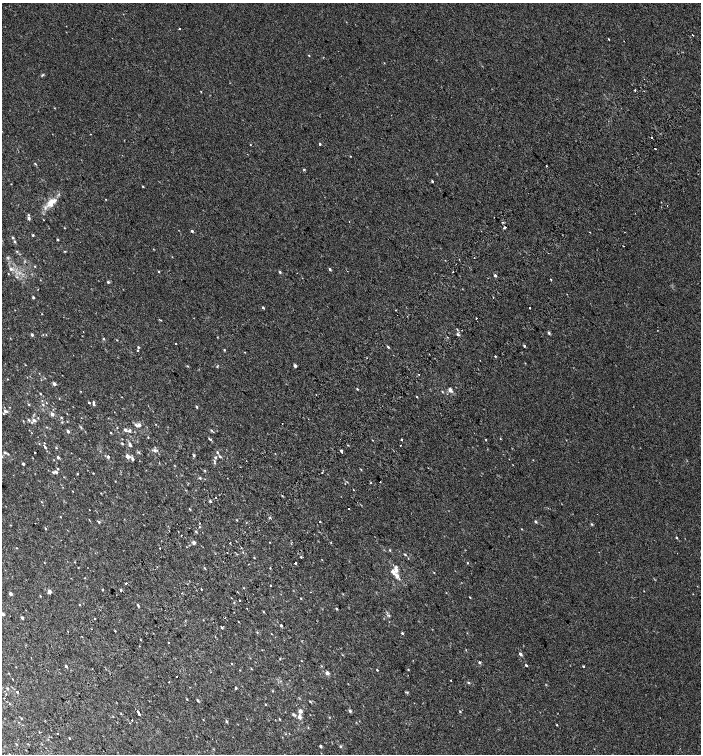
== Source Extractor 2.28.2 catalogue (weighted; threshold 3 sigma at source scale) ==
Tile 7 of 4 x 4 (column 3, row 2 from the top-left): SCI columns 3052-4448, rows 3109-4612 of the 6168 x 6210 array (HDU 1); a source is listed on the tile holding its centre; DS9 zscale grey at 2 x 2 block average (1 PNG px = mean of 2 x 2 image px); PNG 703 x 756 px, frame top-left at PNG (2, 3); no overlay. Shown black and unused: <1% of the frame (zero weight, under 2 of 3 exposures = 6% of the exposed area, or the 3 px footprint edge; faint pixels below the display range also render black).
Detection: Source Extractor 2.28.2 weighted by HDU 2 'WHT'; one run over the whole footprint, this tile lists its part. Background 0.00654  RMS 0.006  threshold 0.0268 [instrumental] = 3 sigma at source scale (4.5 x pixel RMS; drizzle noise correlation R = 1.50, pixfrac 1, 0.0396/0.0396 arcsec/px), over >= 5 px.
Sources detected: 285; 1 too faint to see at this stretch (2 x 2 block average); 9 cosmic-ray / hot-pixel residue — not listed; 5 inside a brighter listed object's ellipse — not listed separately; the other 270 listed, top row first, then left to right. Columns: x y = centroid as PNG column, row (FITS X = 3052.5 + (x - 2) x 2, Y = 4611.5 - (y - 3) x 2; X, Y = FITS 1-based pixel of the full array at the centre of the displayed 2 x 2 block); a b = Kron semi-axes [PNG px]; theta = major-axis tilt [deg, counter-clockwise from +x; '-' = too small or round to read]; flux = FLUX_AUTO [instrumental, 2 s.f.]
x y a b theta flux
179 29 2 2 - 1.2
692 35 2 2 - 3.9
609 39 2 2 - 0.81
309 55 3 2 - 0.82
42 75 4 3 - 1.3
635 90 2 2 - 1.2
201 92 2 2 - 0.57
54 108 2 2 - 0.64
90 134 2 2 - 0.45
652 137 2 2 - 3
320 144 2 2 - 2.6
250 145 2 2 - 0.63
655 149 2 2 - 4.8
350 156 2 2 - 0.62
35 163 4 2 - 0.95
546 166 2 2 - 0.85
304 170 2 2 - 4.6
432 181 3 2 - 1.5
143 186 2 2 - 0.94
105 199 2 2 - 0.61
51 202 17 7 39 15
28 215 3 3 - 1.1
29 218 2 2 - 3.6
503 222 3 2 - 1.5
504 227 2 2 - 5.2
64 228 3 2 - 0.55
192 231 3 3 - 2
590 232 2 2 - 1.7
33 235 2 2 - 1.7
13 237 3 3 - 1.6
58 240 2 2 - 1.8
14 241 3 3 - 1.8
623 246 2 2 - 0.91
65 251 3 2 - 0.8
172 257 3 2 - 0.52
474 258 2 2 - 0.49
445 260 2 2 - 0.44
35 266 3 2 - 0.64
11 269 4 4 - 2.9
330 269 3 2 - 1.9
158 271 2 2 - 1.1
280 272 3 2 - 1.8
453 272 2 2 - 1.6
8 274 2 2 - 0.66
495 275 2 2 - 2.6
551 279 2 2 - 0.85
108 282 3 3 - 1.9
33 297 2 2 - 2
493 297 2 2 - 0.66
263 307 3 2 - 1.9
529 308 2 2 - 5.9
396 310 2 2 - 1
42 314 2 2 - 0.42
457 329 3 2 - 0.81
549 333 3 3 - 2.6
458 334 4 3 - 2
32 335 2 2 - 3.5
46 335 2 2 - 0.52
217 337 3 2 - 0.59
104 339 3 2 - 1.4
117 340 2 2 - 0.66
176 343 2 2 - 0.82
524 346 3 2 - 1.7
138 347 3 2 - 1.3
388 347 3 2 - 1.4
137 350 2 2 - 1.8
224 350 3 2 - 1.1
245 352 2 2 - 0.54
495 356 2 2 - 2.2
188 366 3 3 - 0.93
217 366 4 2 - 0.94
295 366 2 2 - 4.6
45 378 3 2 - 0.59
7 379 2 2 - 0.53
54 384 2 2 - 6.5
357 389 3 2 - 1
450 390 6 4 -63 4.4
442 392 3 2 - 0.89
41 394 2 2 - 0.82
417 397 2 2 - 0.88
59 398 3 2 - 0.55
89 402 2 2 - 1.6
46 403 3 2 - 0.68
29 404 3 2 - 0.72
43 404 3 3 - 1.3
94 404 3 3 - 2.3
9 407 3 2 - 0.5
196 407 2 2 - 2.2
5 411 4 3 - 3.9
3 413 2 2 - 1.1
52 414 4 3 - 3.6
61 417 4 2 - 0.94
38 418 2 2 - 0.71
29 420 4 3 - 1.7
34 420 5 4 - 3.8
67 421 3 2 - 0.45
156 424 3 2 - 0.48
136 425 5 3 - 3
46 427 3 2 - 0.82
117 427 2 2 - 0.69
125 430 3 2 - 3.6
68 431 2 2 - 4.5
129 431 6 4 76 2.3
212 431 3 2 - 1.1
111 433 3 2 - 0.75
148 437 3 2 - 0.76
209 439 5 2 - 1.5
500 439 2 2 - 0.63
372 440 2 2 - 0.52
402 440 2 2 - 6
486 440 2 2 - 0.99
122 443 3 2 - 1.2
39 444 2 2 - 0.55
130 445 5 3 - 3.5
400 445 2 2 - 0.62
45 447 5 2 - 2.3
56 448 3 2 - 1.2
155 450 4 3 - 3.4
341 451 2 2 - 4.5
5 452 3 3 - 1.8
35 452 2 2 - 5.1
139 452 4 3 - 1.5
217 452 4 3 - 1.4
275 453 2 2 - 0.4
8 454 3 2 - 1.1
194 455 3 3 - 1.9
108 456 3 2 - 2.7
127 456 3 2 - 9.1
2 457 3 3 - 1.3
58 457 2 2 - 3.1
215 457 4 3 - 2
220 457 4 3 - 1.6
132 459 3 3 - 3.4
214 463 3 3 - 0.98
23 464 2 2 - 3.1
174 465 2 2 - 0.64
57 469 3 2 - 1.1
361 469 3 2 - 0.8
205 470 3 2 - 1
56 472 3 3 - 2.5
93 473 2 2 - 0.67
322 473 2 2 - 0.84
77 474 3 2 - 0.81
200 478 3 3 - 1.2
115 481 2 2 - 0.58
347 482 3 2 - 0.84
380 482 2 2 - 0.45
353 489 2 2 - 4.8
73 491 2 2 - 0.55
282 496 3 2 - 0.79
210 501 2 2 - 2.1
41 502 3 2 - 0.56
348 508 2 2 - 0.63
189 509 3 2 - 0.96
89 510 2 2 - 0.56
60 517 2 2 - 0.69
270 518 3 3 - 1.2
237 520 3 2 - 0.86
99 522 4 2 - 1.6
320 522 2 2 - 1.9
536 522 3 2 - 2.5
592 524 3 3 - 1.4
10 525 2 2 - 0.57
199 527 2 2 - 0.66
45 528 3 2 - 0.83
522 529 3 2 - 0.66
196 531 3 2 - 1.4
676 537 3 2 - 1.3
331 542 2 2 - 1.1
194 543 2 2 - 5.5
17 548 2 2 - 0.46
160 548 2 2 - 2.2
390 550 3 2 - 0.97
243 552 3 2 - 1
405 554 3 2 - 1.3
301 557 2 2 - 1.4
254 558 2 2 - 0.81
44 562 2 2 - 0.57
295 563 2 2 - 7.3
467 563 3 2 - 0.85
205 568 3 2 - 0.92
270 568 2 2 - 0.85
396 569 10 4 -88 6.9
393 571 3 2 - 7.2
126 583 2 2 - 27
270 585 2 2 - 1
244 588 3 2 - 0.6
201 589 2 2 - 3.6
103 590 2 2 - 0.99
120 590 2 2 - 18
49 591 2 2 - 11
237 591 2 2 - 0.76
644 591 3 2 - 0.43
310 592 2 2 - 0.42
182 593 2 2 - 0.63
10 594 2 2 - 5
343 594 3 2 - 0.7
693 594 2 2 - 0.42
40 596 3 2 - 0.78
470 597 3 2 - 0.77
301 598 2 2 - 0.88
234 602 2 2 - 1.8
138 605 4 2 - 1.5
336 609 3 2 - 1.6
264 612 3 2 - 0.93
3 614 2 2 - 4.3
389 615 3 3 - 1.5
22 618 2 2 - 3.7
94 618 2 2 - 11
281 625 2 2 - 3.2
221 627 3 2 - 1.4
91 629 2 2 - 0.6
115 631 2 2 - 0.82
257 632 3 2 - 0.91
402 633 3 2 - 1.6
271 634 2 2 - 0.45
168 643 2 2 - 1
139 646 2 2 - 1.5
466 650 3 2 - 0.6
521 654 3 2 - 3.7
342 655 2 2 - 0.58
280 659 3 2 - 0.77
302 661 3 2 - 0.54
479 662 3 2 - 2.3
231 663 2 2 - 0.51
526 665 2 2 - 1.6
66 666 3 2 - 1.8
583 666 2 2 - 10
251 669 3 2 - 0.79
377 670 2 2 - 1.1
408 670 3 2 - 0.79
9 673 3 2 - 0.53
327 673 2 2 - 9.8
12 679 2 2 - 0.64
451 680 2 2 - 4.1
169 682 2 2 - 1.9
469 683 3 3 - 1.2
236 688 2 2 - 2.1
7 689 3 3 - 1.7
273 691 3 2 - 0.61
17 692 2 2 - 6.5
407 692 4 3 - 1.3
5 698 2 2 - 1.3
187 699 3 2 - 0.83
198 700 3 2 - 1.7
310 701 3 2 - 1.3
9 704 2 2 - 0.75
265 704 2 2 - 0.79
138 711 2 2 - 8.4
300 711 2 2 - 9.6
350 711 3 3 - 2.5
460 711 3 3 - 1.1
121 713 2 2 - 0.73
139 714 2 2 - 7.4
293 714 4 3 - 1.7
299 717 3 2 - 10
329 717 3 2 - 0.56
21 718 3 2 - 0.99
279 719 3 2 - 1.1
132 720 2 2 - 3.2
203 720 2 2 - 0.5
226 721 3 2 - 1.8
557 725 2 2 - 0.89
308 727 3 2 - 0.63
57 733 2 2 - 0.47
286 734 2 2 - 0.58
69 738 2 2 - 0.7
16 744 3 2 - 0.68
320 746 2 2 - 3.3
340 746 3 3 - 1.8
Isophote crosses this tile's border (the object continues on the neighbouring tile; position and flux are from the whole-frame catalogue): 2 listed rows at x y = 2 457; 3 614
Diffuse or blended objects may show on this block-average render without a row.